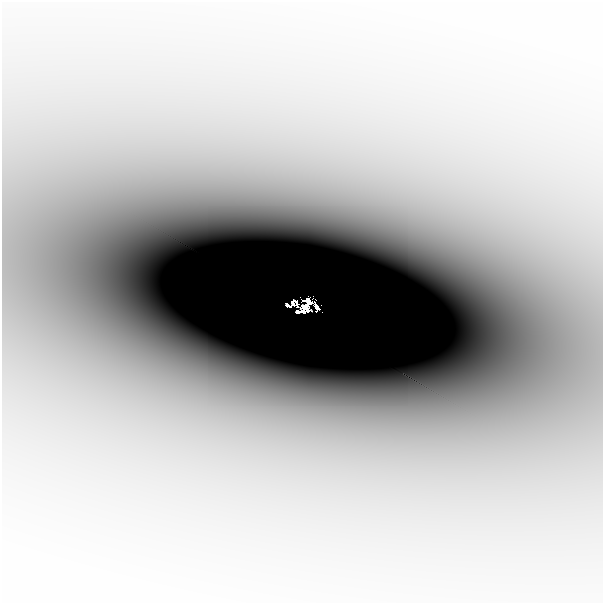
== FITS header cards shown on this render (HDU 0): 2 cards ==
NAXIS1  =                  601
NAXIS2  =                  601

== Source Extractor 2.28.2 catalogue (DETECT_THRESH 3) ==
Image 601 x 601 px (HDU 0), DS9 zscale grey, 1 PNG px = 1 image px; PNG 605 x 605 px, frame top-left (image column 1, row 601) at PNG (2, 2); no overlay
Background -2.02e-04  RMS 4.1e-05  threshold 1.22e-04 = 3 sigma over >= 5 px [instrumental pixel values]
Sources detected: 6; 2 with non-positive FLUX_AUTO (blend fragments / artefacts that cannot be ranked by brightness) are not listed; the other 4 listed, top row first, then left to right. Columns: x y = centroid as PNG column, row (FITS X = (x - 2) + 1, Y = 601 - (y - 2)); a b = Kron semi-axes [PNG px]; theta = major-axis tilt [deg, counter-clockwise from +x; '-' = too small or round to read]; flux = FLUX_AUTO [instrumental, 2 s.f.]
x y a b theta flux
308 301 6 4 -30 0.72
306 307 8 6 -55 0.31
317 307 5 3 - 0.26
298 312 7 3 15 0.0081
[2 non-positive-flux detections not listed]